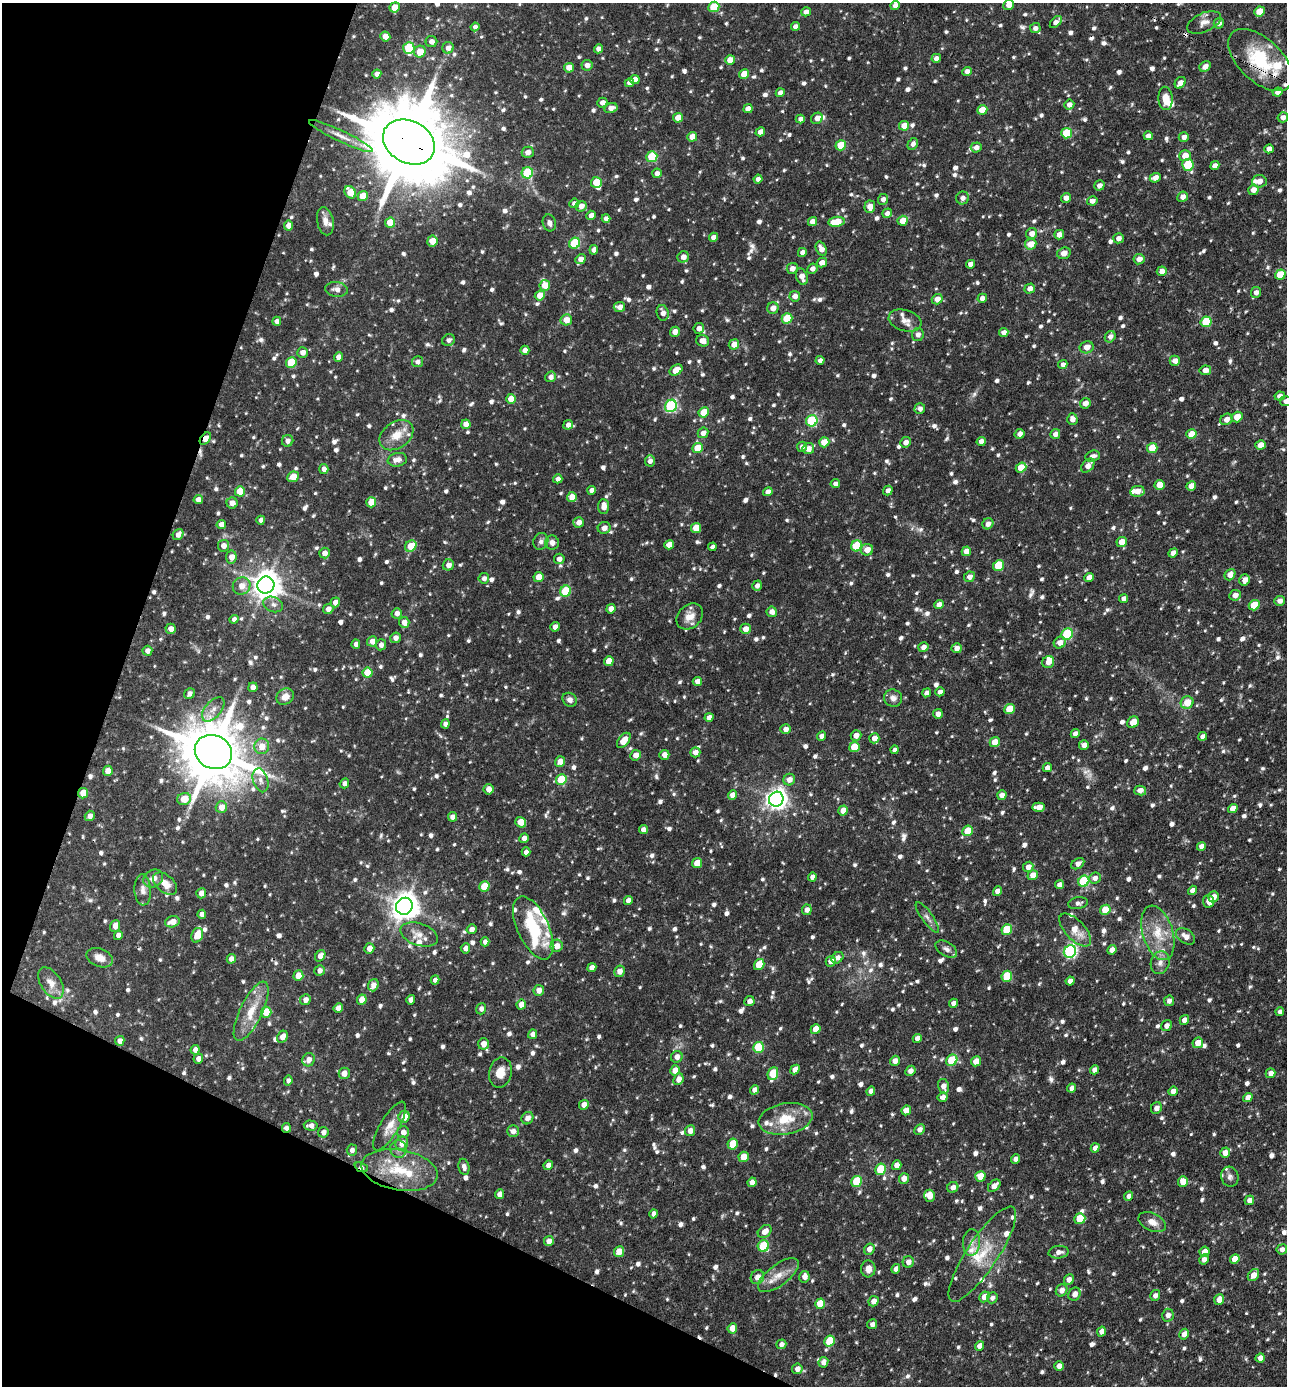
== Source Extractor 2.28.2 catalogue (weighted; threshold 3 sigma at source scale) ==
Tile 9 of 4 x 4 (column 1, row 3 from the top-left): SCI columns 275-1559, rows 1385-2768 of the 5555 x 5535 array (HDU 1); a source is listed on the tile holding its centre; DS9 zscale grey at full resolution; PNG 1289 x 1388 px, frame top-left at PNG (2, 3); each listed source drawn as its Kron ellipse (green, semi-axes under 4 px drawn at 4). Shown black and unused: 19% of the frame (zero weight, under 3 of 4 exposures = <1% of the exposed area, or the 3 px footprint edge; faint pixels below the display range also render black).
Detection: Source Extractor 2.28.2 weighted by HDU 2 'WHT'; one run over the whole footprint, this tile lists its part. Background 0.0918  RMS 0.0046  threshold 0.0206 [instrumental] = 3 sigma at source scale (4.5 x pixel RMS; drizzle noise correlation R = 1.50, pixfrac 1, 0.05/0.05 arcsec/px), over >= 5 px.
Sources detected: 1235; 2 too faint to see at this stretch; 6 cosmic-ray / hot-pixel residue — neither listed nor drawn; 37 inside a brighter listed object's ellipse — not listed separately; of the other 1190, all 500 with FLUX_AUTO >= 1.79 (the completeness limit of this list) listed and drawn (690 fainter detections not listed), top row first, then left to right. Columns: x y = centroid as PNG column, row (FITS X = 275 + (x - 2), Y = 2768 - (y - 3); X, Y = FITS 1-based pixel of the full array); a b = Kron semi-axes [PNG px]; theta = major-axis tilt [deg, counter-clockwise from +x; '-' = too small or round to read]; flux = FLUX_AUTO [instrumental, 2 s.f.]
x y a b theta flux
895 5 4 4 - 3
1008 5 5 5 - 2.8
395 7 5 5 - 7.8
714 7 5 5 - 17
1259 11 5 5 - 6.9
806 12 5 4 - 2.5
1056 22 7 4 45 2.9
1204 22 18 9 25 3.6
1219 23 5 5 - 1.8
795 26 4 4 - 2.5
475 27 4 4 - 1.8
1035 28 5 5 - 1.9
385 36 5 5 - 4.1
431 41 6 5 - 2.5
409 48 6 5 - 23
448 48 6 5 - 3
599 49 4 4 - 2.7
420 52 6 6 - 6.5
936 58 5 4 - 2.3
730 60 5 4 - 5.3
1260 60 39 21 -43 30
587 65 5 5 - 2.6
1205 66 6 5 - 2.9
569 68 5 4 - 6.5
967 72 5 4 - 3.1
377 74 5 4 - 2.4
744 74 5 4 - 8.5
635 79 5 4 - 2.8
629 83 4 4 - 2.8
1180 83 6 5 - 2.8
1278 92 5 4 - 2.9
780 93 4 4 - 2.5
1165 98 11 7 -87 5.6
602 103 5 4 - 2.5
1069 105 5 5 - 2.6
611 108 6 5 - 2.9
748 109 5 4 - 3.6
982 110 5 4 - 7.9
1283 117 5 5 - 2.7
678 118 5 4 - 6.1
817 118 6 5 - 2.8
800 119 4 4 - 2.1
904 126 5 5 - 5.3
760 132 5 4 - 3.9
1067 133 5 5 - 21
341 136 35 5 -25 4.8
1148 136 4 4 - 2.3
692 137 5 4 - 6.1
1184 137 5 4 - 2.6
409 142 27 21 -29 6200
913 144 6 5 - 1.9
841 145 5 5 - 15
976 147 5 5 - 2.4
1269 149 5 4 - 2.9
528 152 6 5 - 3
1185 156 6 5 - 5
652 157 5 5 - 23
1188 165 6 5 - 20
1215 166 5 4 - 2.7
527 173 6 5 - 23
657 173 5 4 - 2.3
1155 178 5 4 - 3
758 179 4 4 - 2.1
1259 181 7 6 - 3.7
596 182 5 5 - 11
1099 185 5 5 - 2.4
1253 190 5 5 - 3
350 192 7 5 -52 9.1
363 196 5 5 - 7.9
1183 197 5 5 - 2.8
962 198 6 6 - 2.1
1066 198 5 5 - 2.5
883 199 5 5 - 2.2
1092 201 5 4 - 2.6
574 203 5 4 - 2.2
581 206 5 5 - 3.1
870 207 6 5 - 4.5
887 213 5 4 - 2
591 215 5 4 - 2.8
606 219 4 4 - 2.3
325 221 14 8 -78 3.3
903 221 5 5 - 6.9
812 222 5 4 - 3.4
836 222 8 5 8 10
390 223 5 5 - 9.4
549 223 8 6 -73 1.9
288 226 5 4 - 3.5
1032 234 5 5 - 3.7
1059 235 5 5 - 3.6
713 237 4 4 - 3
1118 238 5 5 - 2.2
432 241 5 5 - 5.7
575 243 6 5 - 25
1031 244 6 5 - 6.2
821 249 7 5 -64 3.3
594 250 5 4 - 2.1
802 252 4 4 - 2.4
1064 253 7 5 20 2.9
683 257 6 5 - 3.1
580 259 6 4 42 2.6
1139 259 5 5 - 3.5
822 262 5 4 - 3.5
970 264 4 4 - 2.7
792 268 5 5 - 2.8
812 269 5 4 - 2.3
1162 271 5 5 - 2.8
1280 275 5 5 - 10
802 277 9 5 -71 3.5
545 285 5 5 - 5.6
336 289 11 7 -8 2.9
1030 289 5 5 - 3.1
1256 292 5 5 - 2.2
540 295 5 5 - 6
795 296 5 5 - 2.7
982 298 5 4 - 2.9
937 299 5 5 - 4
619 307 6 5 - 2.9
773 308 6 5 - 3.6
663 313 8 6 -76 2.5
787 318 5 5 - 16
566 320 6 5 - 4.9
905 320 17 10 -16 4.1
277 321 4 4 - 2.5
1206 322 5 5 - 23
699 328 5 5 - 2.6
675 332 5 4 - 3.2
1004 332 4 4 - 2.6
918 335 6 6 - 2
1110 337 6 5 - 2.5
449 340 6 6 - 1.9
702 341 6 5 - 3.5
734 344 5 5 - 4.4
1087 347 7 6 - 3.4
525 350 4 4 - 2.8
303 352 5 5 - 2.8
339 357 5 4 - 3.1
820 360 4 4 - 1.8
1175 361 5 5 - 3
417 362 5 5 - 1.9
291 363 5 5 - 18
1063 364 5 4 - 2.2
676 370 7 5 34 6
1205 370 6 4 10 3.2
551 377 5 5 - 2.5
1280 396 5 4 - 2.5
511 399 5 5 - 7.9
1286 401 5 5 - 1.9
1085 403 5 5 - 3.2
671 406 6 5 - 52
920 409 5 5 - 1.9
704 412 5 5 - 10
1237 417 5 5 - 5.8
1072 419 6 5 - 2.6
1226 419 6 5 - 3.2
812 421 6 5 - 35
466 424 5 4 - 4.3
568 425 5 4 - 2.5
703 433 5 5 - 2.7
1020 434 5 4 - 2.5
1055 434 5 4 - 2.7
1191 434 5 4 - 7.6
396 435 18 13 35 7.5
205 439 7 4 52 4
288 441 6 5 - 2.5
981 441 4 4 - 2.9
824 442 5 5 - 7
906 442 5 5 - 2.7
1261 445 5 4 - 4.9
802 447 5 5 - 2.2
698 448 5 5 - 10
1152 448 5 5 - 11
808 449 6 5 - 3.3
1093 456 7 5 22 2.6
397 460 10 6 9 3.2
650 461 5 5 - 2.1
1088 466 8 5 48 3.1
1021 467 5 4 - 8.6
324 469 5 4 - 2.4
293 477 6 5 - 5.6
558 479 5 4 - 2.4
835 484 5 4 - 2.1
1160 485 5 5 - 6.4
1191 486 5 4 - 5
592 490 4 4 - 2.4
240 491 5 5 - 9.9
888 491 5 4 - 2.1
1137 491 7 5 9 3.7
768 492 5 4 - 2.9
572 497 5 5 - 5
198 500 5 4 - 2.9
371 502 5 5 - 6.9
232 503 5 5 - 3.2
604 506 7 5 -87 3.5
261 520 4 4 - 2
579 522 5 5 - 3.1
221 524 4 4 - 3
988 524 6 5 - 2.7
604 528 6 6 - 2.9
696 528 5 5 - 9
178 535 6 5 - 2.9
541 541 8 7 - 1.8
1122 542 5 5 - 4.8
552 543 7 7 - 2.7
669 545 5 4 - 4.4
223 546 6 5 - 3.3
411 546 6 5 - 9.2
857 546 6 5 - 19
712 547 4 4 - 1.8
867 550 6 5 - 4.7
966 551 5 4 - 4
324 553 5 5 - 2.8
1173 553 5 4 - 3
231 557 6 5 - 3.9
559 559 5 5 - 2.6
448 565 6 5 - 2.5
999 566 5 5 - 18
1230 575 6 5 - 3.5
538 577 5 5 - 5.5
969 577 5 5 - 2.9
1089 577 5 4 - 2.8
484 578 5 5 - 1.9
1245 580 6 5 - 3.5
266 585 8 8 - 620
242 586 9 8 - 4.2
757 586 5 4 - 2.2
566 591 6 5 - 21
1235 595 6 5 - 3.1
1124 599 5 4 - 2.7
1280 601 5 5 - 2.1
335 602 5 4 - 3.7
273 604 10 7 -21 2.1
939 605 5 4 - 3.4
1254 605 5 5 - 13
328 609 5 5 - 2.6
611 609 5 4 - 3.7
772 612 5 5 - 2.9
397 613 5 5 - 2.6
690 616 15 11 42 5.4
234 619 5 4 - 1.9
404 622 5 5 - 2.9
555 627 4 4 - 3
171 629 5 5 - 3
745 629 5 5 - 3.9
1067 634 6 5 - 29
395 638 5 5 - 2.6
372 641 5 5 - 3.3
1060 643 6 5 - 3.2
356 644 4 4 - 2.8
381 645 5 5 - 2.2
923 647 5 4 - 2.8
957 648 5 5 - 2.5
147 651 5 5 - 2.4
609 661 5 4 - 6.4
1048 662 6 5 - 3.5
367 673 5 5 - 11
697 681 4 4 - 2.9
253 687 5 4 - 3.2
940 692 4 4 - 2
926 693 5 4 - 2
189 694 6 5 - 2
285 697 9 7 36 3.4
893 698 9 8 - 2.5
570 700 7 6 - 1.9
1187 703 6 6 - 7
213 709 14 8 49 3.2
1009 709 5 5 - 10
938 714 5 4 - 2.7
709 717 4 4 - 2.9
1133 722 6 5 - 5.6
445 724 4 4 - 1.9
785 729 5 4 - 2.6
1075 734 5 4 - 2.5
856 735 5 5 - 3.2
822 736 4 4 - 2.8
1202 736 4 4 - 1.8
874 738 5 5 - 3.4
624 740 9 5 51 6.3
995 742 5 5 - 6.2
1084 745 5 4 - 2.7
262 746 8 7 - 5.5
854 747 5 5 - 12
895 750 4 4 - 1.9
213 752 19 16 -28 3400
695 752 5 5 - 2.8
635 755 5 5 - 3.1
664 755 5 5 - 3.2
560 761 5 5 - 3.7
1047 768 5 4 - 2.5
108 771 5 5 - 6
260 780 12 7 -74 2.6
561 780 5 5 - 16
789 780 6 5 - 3.2
344 783 5 4 - 1.9
489 789 5 5 - 3.4
1140 790 6 5 - 3
83 793 5 5 - 8.5
733 795 5 4 - 3.2
1002 795 5 4 - 3.1
184 799 7 6 - 7.3
776 799 7 7 - 300
221 807 6 5 - 4.7
1039 807 6 4 2 4.2
1233 808 5 4 - 4.2
843 810 5 4 - 5.4
90 816 5 4 - 2.7
453 817 5 4 - 3.3
521 822 6 5 - 6.9
643 830 4 4 - 3.1
968 831 5 5 - 12
524 838 5 4 - 2.4
1201 846 4 4 - 3
526 852 4 4 - 2.1
697 863 5 4 - 7.1
1078 864 7 5 34 2.6
1028 867 5 5 - 3
1033 875 5 5 - 4.3
812 877 4 4 - 2
1095 878 6 5 - 2.3
153 879 10 8 29 3.3
1084 881 6 5 - 31
165 884 14 8 -41 4.8
1060 885 4 4 - 2.8
484 886 5 5 - 11
143 890 15 8 -86 3
1192 890 5 4 - 2.8
997 891 5 4 - 3.2
201 893 5 5 - 3.2
1214 897 6 5 - 3
628 900 4 4 - 2.8
1209 901 6 5 - 3.6
1078 903 10 6 10 1.8
404 906 9 8 - 580
807 910 5 5 - 2.8
1105 910 5 5 - 12
202 914 5 4 - 2.6
927 917 18 5 -54 2.3
172 922 7 5 15 4.9
115 926 6 5 - 3.6
533 928 34 15 -65 22
471 929 5 4 - 2.8
1007 930 5 5 - 18
1075 930 20 9 -46 7.3
1158 933 28 15 -73 13
419 934 19 11 -19 5.1
118 935 4 4 - 2.5
197 935 7 5 70 7.3
1186 936 10 7 -34 3.5
485 942 4 4 - 2.3
557 946 6 6 - 3.9
369 948 5 5 - 3.6
465 948 5 5 - 2.8
946 949 12 7 -32 2
1112 950 5 4 - 3.3
1070 951 6 6 - 68
320 956 6 4 56 3
100 958 14 9 -22 4.5
837 958 6 5 - 2.3
231 959 5 4 - 2.8
831 961 5 5 - 3.3
1160 963 11 9 70 2.8
759 964 6 5 - 11
592 968 5 4 - 3.2
319 970 5 5 - 2.1
619 971 6 5 - 3
298 976 5 5 - 8
1007 976 5 5 - 16
435 980 4 4 - 1.9
1070 981 4 4 - 2.4
51 983 17 10 -57 5
373 985 6 5 - 3.1
539 990 5 5 - 3.9
305 1000 5 5 - 2.6
362 1000 5 4 - 7.7
411 1000 5 4 - 2.7
749 1001 5 5 - 2.5
1169 1001 5 5 - 2.1
954 1003 5 4 - 2.8
521 1004 5 4 - 4
338 1008 5 4 - 2.8
481 1009 6 5 - 2
251 1011 32 11 64 11
266 1012 5 5 - 13
1280 1012 4 4 - 1.9
1184 1020 5 4 - 2.9
1166 1026 6 5 - 2.8
816 1029 5 4 - 6
533 1034 5 4 - 2.7
282 1037 6 5 - 3.2
917 1038 4 4 - 2.6
120 1041 5 4 - 2.8
1198 1043 5 5 - 5.7
483 1044 6 5 - 4
758 1047 5 5 - 18
195 1050 5 4 - 2.5
677 1057 6 5 - 2.7
198 1059 5 4 - 2.9
309 1060 7 6 - 3.2
952 1060 6 5 - 17
895 1061 5 4 - 2.8
976 1061 5 4 - 6.3
795 1069 5 4 - 3.5
675 1070 5 4 - 5.4
1094 1070 5 4 - 2.4
910 1071 5 4 - 2.1
500 1072 15 11 78 5.8
344 1073 5 5 - 3.5
1271 1073 5 4 - 3.1
773 1074 6 5 - 17
678 1079 6 5 - 3.1
288 1081 5 4 - 1.8
943 1086 8 5 -77 3.6
1072 1088 4 4 - 2.6
754 1090 5 4 - 2.5
871 1091 5 4 - 2.6
1173 1091 5 4 - 2.8
943 1097 5 4 - 2.8
1248 1097 5 4 - 3.5
584 1105 5 5 - 3.8
1156 1108 6 5 - 2.8
906 1110 5 5 - 4.8
404 1117 6 5 - 5.5
527 1118 6 5 - 2.9
785 1119 27 15 10 13
311 1126 7 5 -5 2.2
389 1126 28 9 59 6.2
286 1128 5 4 - 1.9
920 1129 5 5 - 2.3
513 1131 6 6 - 2.7
690 1131 5 5 - 2.9
323 1132 5 5 - 2.3
403 1132 6 6 - 3.3
402 1143 7 6 - 4
733 1144 5 5 - 12
1095 1148 5 4 - 2.7
398 1149 9 8 - 2.3
352 1150 5 5 - 1.9
1225 1153 5 4 - 3.9
744 1157 5 5 - 7.4
1016 1159 5 4 - 2.7
548 1165 5 4 - 2.6
897 1165 5 4 - 3.9
361 1167 7 4 -22 2.6
464 1167 8 5 -78 2.2
881 1169 6 5 - 17
400 1170 38 20 -10 21
980 1176 5 5 - 8.2
1230 1177 10 8 -75 2
904 1178 5 5 - 3.6
857 1181 6 5 - 21
1183 1181 5 5 - 5.6
752 1182 5 4 - 3.2
994 1186 7 5 43 3
953 1187 6 5 - 2.6
500 1194 5 4 - 3.3
929 1196 6 5 - 4.2
1129 1196 5 4 - 2.5
1249 1200 5 4 - 2.7
654 1214 5 4 - 2.8
1080 1219 5 5 - 13
1152 1222 14 8 -25 3.8
765 1231 8 5 41 3.6
549 1241 5 4 - 2.8
971 1242 13 8 85 3.6
763 1246 6 5 - 23
869 1249 6 5 - 3.1
1282 1249 5 5 - 1.9
1204 1251 5 4 - 3.6
619 1252 5 5 - 5
1059 1252 10 6 6 2.7
982 1254 56 15 56 18
1204 1259 5 4 - 2.2
1235 1259 5 4 - 6.8
908 1262 6 5 - 2.8
868 1269 8 7 - 3.1
896 1269 5 4 - 2.8
778 1275 24 10 37 6.6
1253 1275 6 5 - 3.9
757 1277 7 6 - 3.3
804 1277 6 5 - 3
1069 1280 5 5 - 2.7
1061 1290 6 5 - 3.1
1074 1294 7 6 - 3.3
1155 1295 6 5 - 1.9
984 1297 5 5 - 4.3
992 1298 6 5 - 1.9
1219 1300 5 4 - 3.2
874 1301 5 5 - 3.3
820 1304 5 5 - 11
1168 1315 6 5 - 2.5
872 1324 5 4 - 1.9
732 1328 5 4 - 5.1
1102 1331 5 4 - 3.5
1184 1334 6 4 59 2.9
829 1341 6 5 - 12
781 1344 5 4 - 2.2
980 1346 5 4 - 3.4
1260 1358 5 4 - 2.8
823 1362 5 4 - 3.1
1059 1366 5 4 - 2.9
797 1369 5 5 - 2.6
Overlapping masked pixels (flux is a lower limit): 7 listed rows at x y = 1260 60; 409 142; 205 439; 213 752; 83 793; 286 1128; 361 1167
Isophote crosses this tile's border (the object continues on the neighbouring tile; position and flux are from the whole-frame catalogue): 2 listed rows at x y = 1008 5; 1286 401